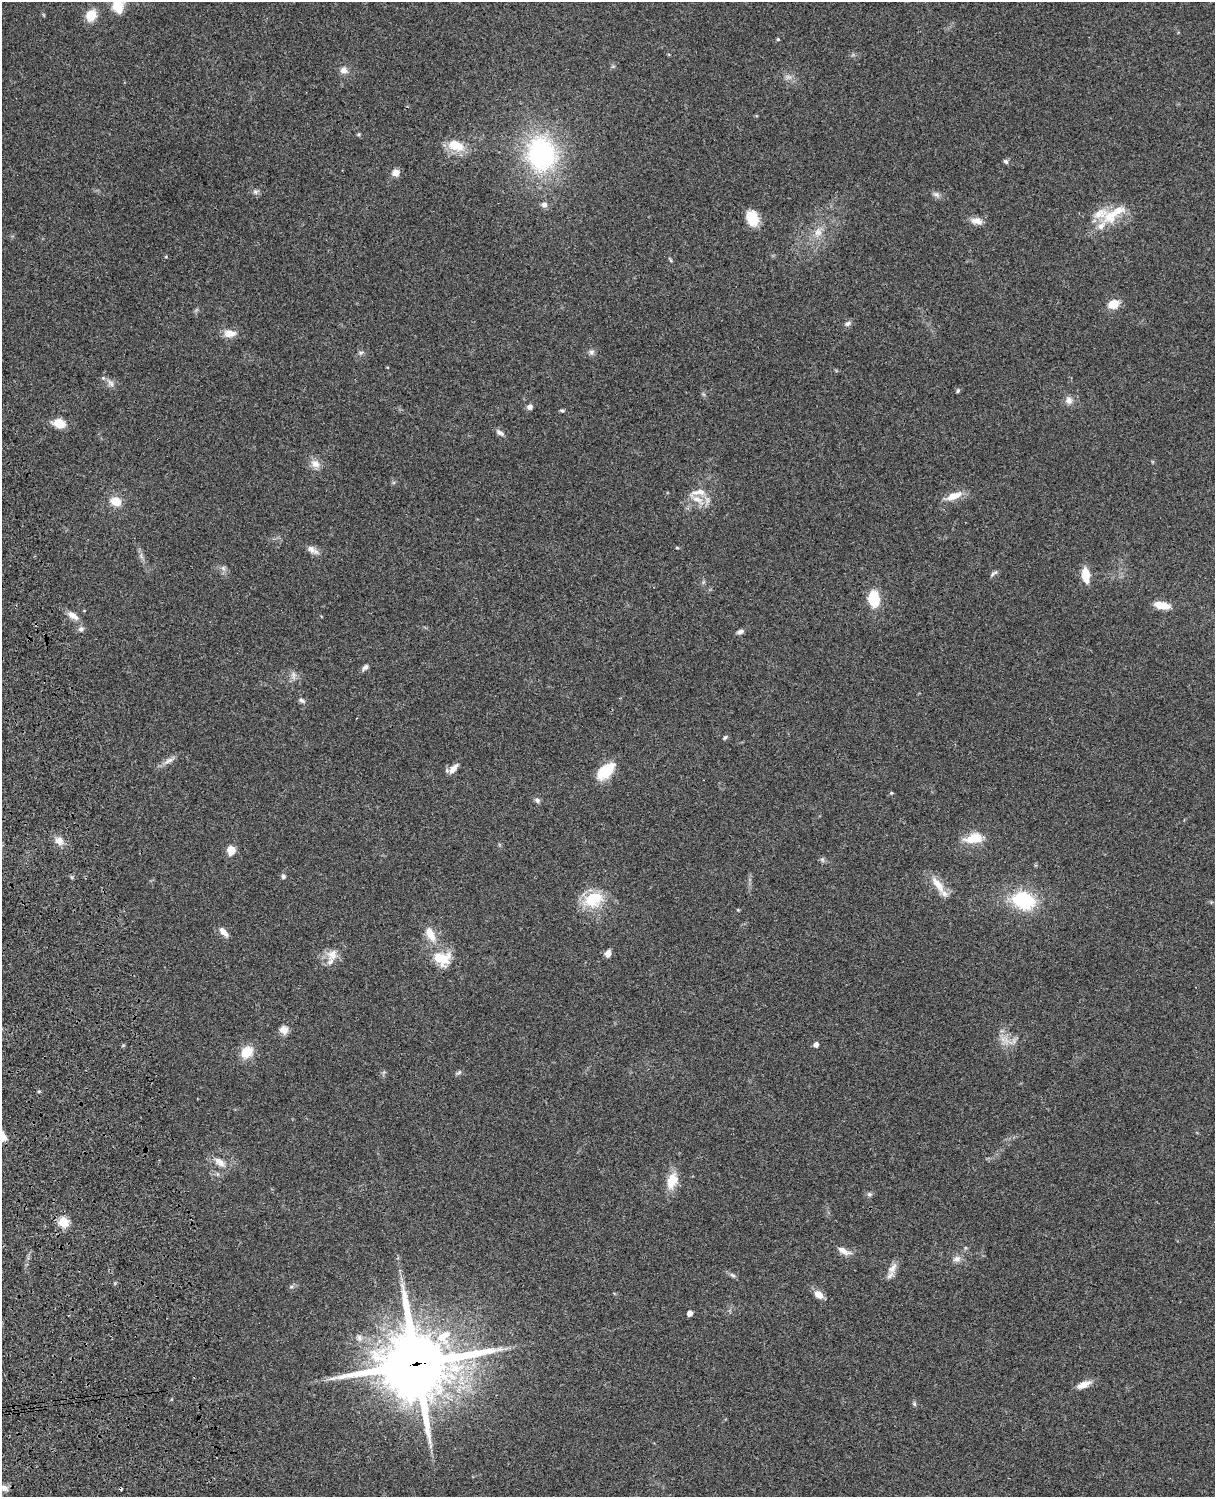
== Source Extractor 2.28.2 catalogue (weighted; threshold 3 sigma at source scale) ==
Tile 7 of 4 x 3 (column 3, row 2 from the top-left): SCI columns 2546-3758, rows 1773-3267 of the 5088 x 4926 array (HDU 1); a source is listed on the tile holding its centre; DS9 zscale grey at full resolution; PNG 1217 x 1499 px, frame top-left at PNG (2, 2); no overlay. Shown black and unused: <1% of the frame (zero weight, under 3 of 4 exposures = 6% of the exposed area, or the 3 px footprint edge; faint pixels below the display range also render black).
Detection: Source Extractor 2.28.2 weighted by HDU 2 'WHT'; one run over the whole footprint, this tile lists its part. Background 0.0871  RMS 0.0061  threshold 0.0272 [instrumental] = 3 sigma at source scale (4.5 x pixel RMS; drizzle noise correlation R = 1.50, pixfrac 1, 0.05/0.05 arcsec/px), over >= 5 px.
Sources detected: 95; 1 too faint to see at this stretch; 1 cosmic-ray / hot-pixel residue — not listed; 6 inside a brighter listed object's ellipse — not listed separately; the other 87 listed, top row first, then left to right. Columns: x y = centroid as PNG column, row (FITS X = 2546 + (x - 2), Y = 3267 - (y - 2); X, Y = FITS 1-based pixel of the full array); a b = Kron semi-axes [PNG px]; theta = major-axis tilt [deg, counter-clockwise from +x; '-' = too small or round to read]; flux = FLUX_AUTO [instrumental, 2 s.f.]
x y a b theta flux
118 5 19 12 -81 14
91 15 11 9 62 11
778 39 4 3 - 0.75
344 70 10 9 - 3.3
358 134 5 4 - 0.71
456 145 21 12 -19 12
541 154 39 33 -78 89
1006 162 7 5 -43 1.3
396 173 8 8 - 4
255 192 7 6 - 1.6
936 194 9 7 -29 2
544 205 7 7 - 2.5
1110 216 34 17 34 18
752 218 17 12 -70 12
977 221 15 8 -11 4.6
818 232 12 10 58 5.5
1113 304 12 9 21 7.7
848 324 9 6 25 1.7
229 333 15 8 -1 5.9
361 352 8 4 9 1.1
591 352 8 6 -2 1.7
111 383 12 6 -53 2.6
958 391 5 4 - 0.96
1069 400 11 9 -81 3.4
530 407 7 6 - 2.2
562 410 5 4 - 0.84
59 423 13 9 -11 8.8
500 433 12 6 -27 2.1
315 464 13 10 -34 4.8
954 496 20 8 23 7.8
697 499 21 8 -31 7.1
116 501 12 9 -26 8.6
677 548 5 3 - 0.59
312 550 18 7 -30 3.6
223 568 7 5 -46 1.5
994 573 12 4 32 1.4
1086 575 12 6 -82 14
874 599 16 11 -82 17
1161 605 17 7 -9 8.4
73 616 15 7 -33 4.5
81 629 9 6 19 1.7
740 631 8 5 17 1.9
365 667 8 5 44 2
293 675 13 4 -83 1.8
301 700 8 5 -42 1.7
725 737 7 4 61 0.94
169 760 14 6 25 3.2
453 769 15 7 48 4.1
605 771 20 11 42 19
891 793 5 4 - 0.66
537 800 7 6 - 1.6
974 838 24 12 11 11
59 841 11 10 - 4.9
231 850 9 8 - 7.3
822 859 8 6 -53 1.2
283 876 5 5 - 1.6
938 884 27 9 -53 8.9
593 899 25 19 27 21
1023 900 23 17 -20 37
223 932 13 7 -47 4
431 934 18 10 -64 8.6
608 954 7 5 79 4.2
332 955 17 14 67 7.3
442 958 20 15 -7 16
284 1030 10 10 - 4.1
1003 1039 8 5 -89 2.3
1014 1041 7 4 -72 1.4
816 1044 5 4 - 3.1
247 1052 13 10 41 12
459 1072 8 5 29 1.1
220 1163 11 10 - 4.1
672 1181 20 12 70 11
869 1194 7 6 - 1.3
63 1222 5 5 - 37
844 1251 18 7 -25 4.3
957 1259 12 7 17 2.9
892 1268 18 9 55 4.7
732 1275 9 4 -27 1.4
291 1287 6 4 19 0.97
819 1294 9 7 -41 6.1
690 1313 4 4 - 3.4
444 1336 22 16 41 15
416 1364 25 23 7 4400
1083 1385 16 8 26 5.4
914 1404 7 5 -69 0.96
430 1446 7 4 71 1.1
4 1488 12 8 -7 3.1
Overlapping masked pixels (flux is a lower limit): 1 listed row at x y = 416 1364
Isophote crosses this tile's border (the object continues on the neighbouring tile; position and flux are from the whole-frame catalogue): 2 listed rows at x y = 118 5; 4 1488